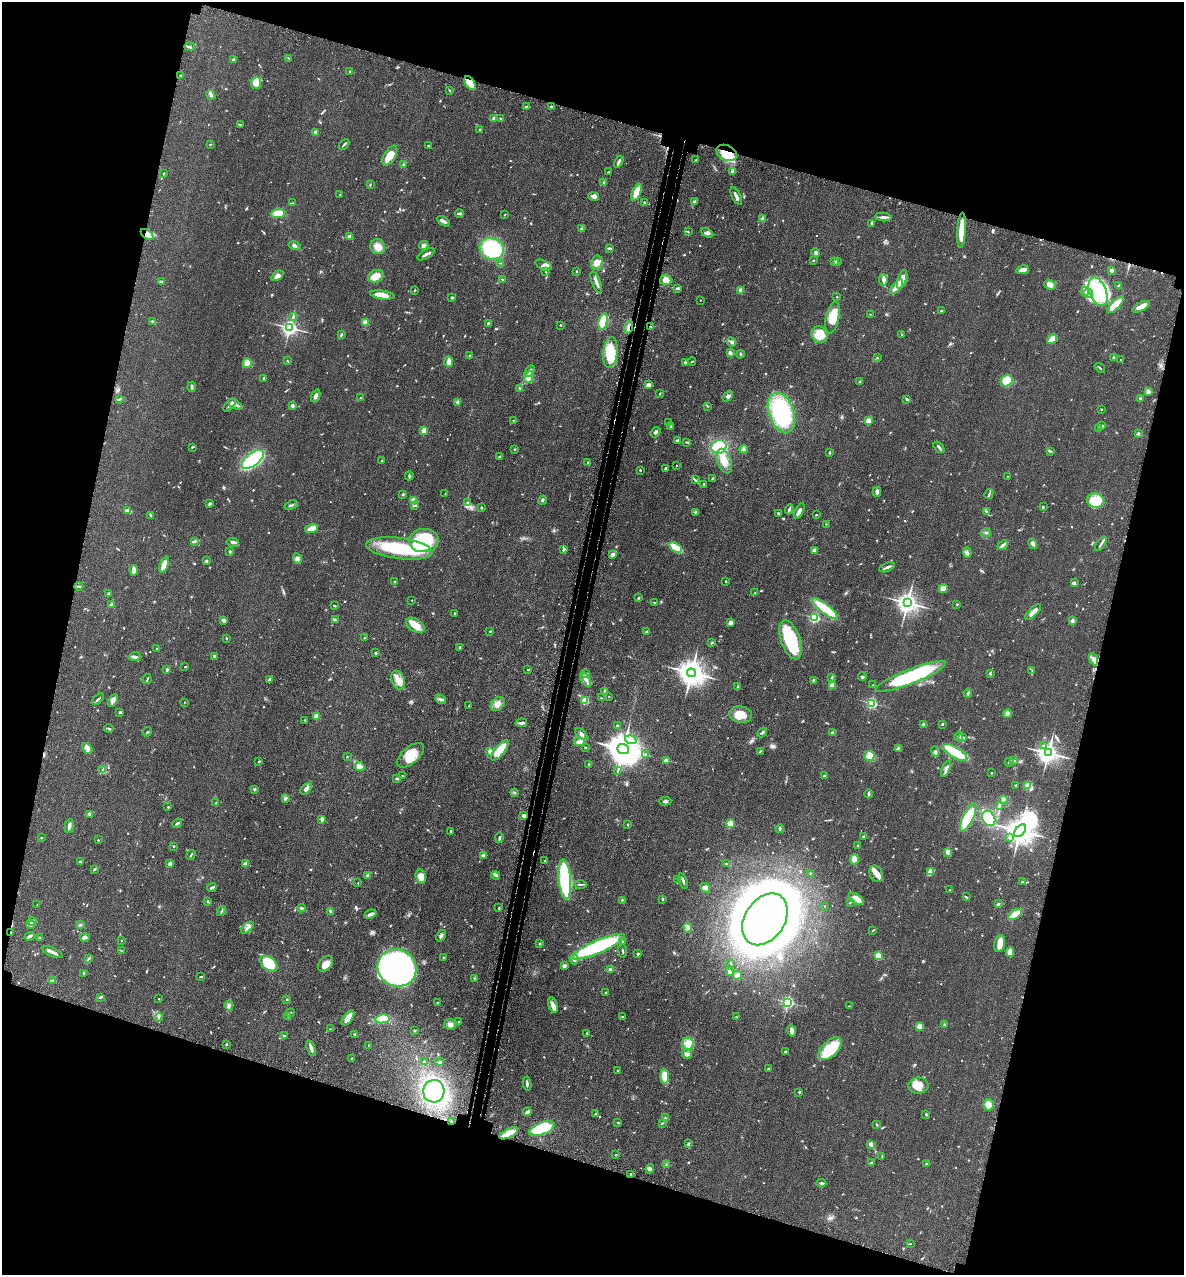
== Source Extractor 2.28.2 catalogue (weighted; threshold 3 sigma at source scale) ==
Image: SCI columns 320-5047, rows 71-5159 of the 5248 x 5228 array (HDU 1 of 3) = the unmasked area's bounding box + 8 px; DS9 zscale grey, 4 x 4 block average (1 PNG px = mean of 4 x 4 image px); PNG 1186 x 1277 px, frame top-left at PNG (2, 2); each listed source drawn as its Kron ellipse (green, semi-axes under 4 px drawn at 4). Shown black and unused: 33% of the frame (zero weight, under 3 of 4 exposures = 6% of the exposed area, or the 3 px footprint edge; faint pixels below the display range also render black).
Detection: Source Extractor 2.28.2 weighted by HDU 2 'WHT'. Background 0.0402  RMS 0.0049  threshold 0.0219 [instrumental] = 3 sigma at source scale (4.5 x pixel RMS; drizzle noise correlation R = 1.50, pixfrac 1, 0.05/0.05 arcsec/px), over >= 5 px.
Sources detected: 916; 10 too faint to see at this stretch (4 x 4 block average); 11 inside a brighter object's white glare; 4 cosmic-ray / hot-pixel residue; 1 long thin detection or spike segment (spike, bleed or trail) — neither listed nor drawn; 13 coinciding with a brighter row at this scale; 48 inside a brighter listed object's ellipse — not listed separately; of the other 829, all 500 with FLUX_AUTO >= 1.81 (the completeness limit of this list) listed and drawn (329 fainter detections not listed), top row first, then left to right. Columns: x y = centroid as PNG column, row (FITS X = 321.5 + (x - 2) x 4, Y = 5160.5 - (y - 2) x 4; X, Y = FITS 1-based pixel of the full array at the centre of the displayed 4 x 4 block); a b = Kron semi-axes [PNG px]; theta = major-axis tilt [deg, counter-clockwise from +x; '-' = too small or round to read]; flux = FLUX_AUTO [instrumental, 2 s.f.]
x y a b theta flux
189 47 5 2 - 5
288 58 2 2 - 2
233 59 2 2 - 3.4
350 71 2 2 - 2.7
180 75 2 2 - 5.7
256 83 6 5 - 36
470 83 7 4 -58 38
450 90 4 2 - 2
211 95 5 3 - 7.6
526 107 3 2 - 5
551 107 2 2 - 10
494 118 2 2 - 25
500 118 3 2 - 2.2
240 124 4 2 - 2.5
480 130 2 2 - 2
315 132 2 2 - 29
210 144 2 2 - 1.9
344 144 6 2 45 4.7
428 146 3 2 - 2
727 153 11 7 -25 80
390 156 11 5 58 49
696 160 2 2 - 1.9
619 162 6 2 61 9.5
404 164 2 2 - 2
733 171 2 2 - 42
608 172 2 2 - 2
164 173 2 2 - 5.5
604 183 3 2 - 3.6
370 185 3 2 - 2.4
636 192 9 4 68 54
340 195 3 2 - 2.7
594 196 5 3 - 12
736 196 9 2 -63 13
694 201 3 2 - 2.7
644 202 3 2 - 2.5
292 203 3 2 - 2.2
278 213 7 4 5 30
459 213 4 2 - 8.8
505 215 2 2 - 2.5
883 217 8 3 -4 8.6
763 219 2 2 - 48
443 221 7 3 -30 8.3
871 223 3 2 - 4.9
581 229 4 2 - 3.9
961 230 18 3 86 69
688 232 2 2 - 1.9
707 233 6 4 -26 8.5
147 234 7 4 -36 17
350 237 3 3 - 10
424 245 5 3 - 8.7
294 246 6 3 -15 6.3
378 247 8 7 - 22
609 248 4 2 - 4.5
492 249 12 10 -17 300
816 252 5 3 - 5.4
426 254 10 2 30 9.3
814 260 2 2 - 7.7
834 262 3 2 - 2.6
837 262 4 2 - 3.2
501 263 3 2 - 2.2
597 263 7 5 77 20
544 265 9 4 -23 18
1023 270 6 3 13 22
1112 270 3 3 - 7.3
577 271 2 2 - 3.1
545 272 2 2 - 2.4
277 276 7 4 35 13
376 276 8 6 23 29
502 279 3 2 - 2.1
902 279 10 4 73 34
666 280 6 5 - 16
883 280 6 4 -82 9.8
161 282 2 2 - 6.1
596 282 11 2 -69 12
1050 285 6 4 -36 13
1119 286 2 2 - 22
896 287 9 4 50 24
678 288 2 2 - 9.7
415 290 2 2 - 2.6
741 290 2 2 - 65
1085 291 4 3 - 8.6
1098 292 15 8 -69 160
1088 293 4 2 - 7.7
382 295 12 3 -8 30
452 297 3 2 - 2.2
837 297 2 2 - 2.1
700 300 2 2 - 1.9
1115 305 11 4 45 69
1141 307 10 3 27 18
942 311 3 2 - 3.2
870 314 2 2 - 2.7
294 316 3 2 - 3.1
832 318 16 6 78 61
152 321 3 2 - 2.8
603 321 8 3 78 130
365 322 4 3 - 17
488 323 3 2 - 3
561 325 2 2 - 2.2
629 327 7 2 76 6.6
651 327 2 2 - 5.6
290 328 2 2 - 1200
341 335 3 2 - 3.1
820 335 8 7 - 54
902 335 2 2 - 3.2
1052 339 5 3 - 40
731 342 5 3 - 6.9
610 352 15 7 83 88
730 353 3 2 - 7.8
741 354 4 2 - 2.2
470 355 2 2 - 2
1114 357 3 2 - 5.4
877 358 2 2 - 1.8
1121 360 2 2 - 1.8
288 361 3 2 - 2.4
692 361 4 2 - 2.6
449 362 5 3 - 16
686 362 3 2 - 13
247 363 5 4 - 31
1100 368 6 2 -38 2.6
530 371 6 3 58 9.7
529 377 6 3 66 29
263 378 2 2 - 8.9
860 381 2 2 - 2.8
1007 381 6 5 - 75
649 385 3 3 - 14
192 387 5 2 - 7
519 389 3 2 - 5
1148 392 4 3 - 8.6
660 393 3 2 - 1.8
316 396 6 3 68 11
728 396 6 3 50 8.7
360 398 2 2 - 2.3
1140 398 2 2 - 19
119 399 3 2 - 4
907 400 3 2 - 3.2
458 402 2 2 - 12
235 404 8 3 -27 11
230 405 8 2 49 5.2
292 406 2 2 - 35
708 406 2 2 - 1.9
1101 409 2 2 - 5.2
781 413 20 12 -69 350
513 420 2 2 - 2
868 421 2 2 - 79
668 423 3 2 - 4.2
671 426 3 2 - 6.5
1102 426 3 2 - 5.9
1099 429 3 2 - 3
424 431 2 2 - 87
656 432 6 3 52 5.1
1138 433 2 2 - 26
677 441 4 3 - 4.2
687 442 3 2 - 2
192 447 4 2 - 2.5
719 447 7 6 - 130
939 447 7 2 -51 7.7
515 449 3 2 - 1.8
744 449 4 4 - 5.6
1050 451 4 2 - 3.6
829 452 2 2 - 3.6
500 456 3 2 - 3.5
253 459 13 6 39 470
382 461 2 2 - 7.3
724 461 13 6 -71 34
587 463 3 2 - 2.5
677 465 2 2 - 5
665 468 2 2 - 4.8
640 470 3 2 - 2.6
409 476 4 2 - 3.5
1007 476 2 2 - 2.6
712 479 2 2 - 5
695 480 4 2 - 3.9
704 484 3 2 - 2.4
877 492 5 3 - 8.4
403 494 2 2 - 12
445 494 2 2 - 1.9
989 494 5 2 - 4.4
414 500 2 2 - 98
542 500 5 2 - 5.2
1096 500 9 7 -12 98
467 502 2 2 - 7.5
209 504 3 2 - 6.8
291 505 7 2 18 4.1
414 505 4 2 - 4.1
481 507 3 2 - 2.1
1043 507 3 2 - 3.6
789 509 5 2 - 5.5
127 511 4 2 - 21
799 511 8 3 64 13
986 511 4 2 - 3.3
696 512 3 2 - 3.3
778 513 4 2 - 2.7
151 515 3 2 - 6.5
816 515 3 2 - 2.1
826 524 2 2 - 2.2
311 529 7 3 18 27
986 533 5 2 - 3.3
195 541 2 2 - 2.4
424 541 14 11 4 240
233 542 6 3 -9 7.6
1032 544 5 3 - 9
1101 544 8 2 55 7.4
1003 545 5 2 - 11
675 547 7 3 -36 66
399 548 33 10 -7 210
564 549 4 2 - 3.3
230 551 3 2 - 2.9
815 551 4 3 - 15
967 552 5 3 - 7.3
612 555 3 3 - 9.1
297 558 5 2 - 5.8
206 561 3 2 - 2.7
164 564 8 3 70 30
887 567 8 2 21 7.3
134 570 5 2 - 32
726 581 2 2 - 1.8
394 582 3 2 - 1.8
1074 583 4 3 - 5.1
79 586 4 2 - 4.4
943 588 4 3 - 26
755 593 2 2 - 2.3
109 594 2 2 - 5.1
638 598 3 2 - 3.8
412 600 2 2 - 3
654 603 3 2 - 2.5
907 603 3 3 - 2300
111 604 4 2 - 4.7
957 604 2 2 - 2.2
335 606 3 2 - 3
825 609 15 5 -38 160
1033 612 10 3 44 23
454 613 3 2 - 3.1
814 618 2 2 - 360
224 620 4 2 - 12
335 620 4 2 - 3.4
1072 621 2 2 - 12
730 623 4 3 - 7.6
415 625 10 6 -33 38
490 631 2 2 - 6.1
647 632 2 2 - 4.3
364 638 2 2 - 2.5
226 639 3 2 - 2
791 640 20 9 -70 140
712 643 2 2 - 3
460 647 3 3 - 3.9
157 649 2 2 - 3.6
375 652 3 2 - 2.7
214 656 3 3 - 3
135 657 6 3 12 6.6
1094 659 6 4 -66 14
185 667 2 2 - 1.8
167 670 3 2 - 6.7
528 670 2 2 - 2.2
1032 671 2 2 - 1.9
586 673 2 2 - 3
691 673 4 4 - 4400
990 673 3 2 - 4
911 676 37 7 21 300
831 677 3 2 - 2.1
862 677 4 3 - 3.6
147 679 5 2 - 3.5
270 679 3 2 - 6
586 679 8 3 -59 9.8
398 680 10 6 -67 25
814 680 3 3 - 7.1
832 685 2 2 - 91
873 685 3 2 - 2.7
738 686 2 2 - 1.9
605 692 4 3 - 5.6
968 693 4 2 - 4.8
609 697 2 2 - 2.8
601 698 2 2 - 2.5
98 699 7 2 44 5.9
441 699 5 2 - 6.2
113 700 7 4 63 9.5
585 701 2 2 - 170
184 702 2 2 - 2.1
872 703 2 2 - 420
498 704 8 6 47 18
469 706 2 2 - 2.2
120 712 3 2 - 4
1007 714 4 3 - 11
741 715 11 8 -9 44
316 716 2 2 - 64
305 720 2 2 - 2.7
521 723 6 3 10 6.5
942 724 2 2 - 3.3
924 725 4 3 - 8.8
617 726 2 2 - 3.7
109 728 4 2 - 3.6
147 732 5 2 - 2.5
762 733 5 2 - 4.2
833 733 4 3 - 5.2
581 734 7 3 -41 9.1
959 736 5 4 - 6.6
963 738 4 2 - 3.4
631 740 6 4 -16 13
579 742 5 3 - 18
1043 746 2 2 - 2.6
87 748 6 3 -51 8.9
585 748 2 2 - 1.9
898 748 3 2 - 7.9
623 749 6 5 - 9100
500 750 13 4 50 83
490 751 2 2 - 37
935 751 5 4 - 7.4
760 752 4 2 - 2.4
955 753 14 5 -32 210
1048 753 3 3 - 2200
411 755 16 8 41 55
645 755 2 2 - 2.1
347 756 2 2 - 2.5
870 756 5 5 - 53
1013 760 4 3 - 4
259 761 2 2 - 3.7
666 761 3 3 - 11
1009 762 4 2 - 3.5
589 765 3 2 - 2.9
359 766 5 4 - 25
946 768 8 3 66 11
103 769 3 2 - 2.7
618 771 4 2 - 2.2
991 773 2 2 - 2.7
402 776 3 2 - 2.3
824 776 2 2 - 6.5
397 779 2 2 - 2.1
1016 785 2 2 - 8.7
1027 785 2 2 - 120
254 789 2 2 - 17
306 789 7 4 44 10
514 792 3 2 - 2.4
869 794 4 2 - 5.6
286 798 3 2 - 3.7
1003 799 4 3 - 5.6
665 801 6 2 4 6.7
216 803 3 2 - 3
999 805 3 2 - 3.3
168 807 2 2 - 1.9
89 814 2 2 - 33
524 815 4 3 - 6.1
968 818 15 5 64 90
989 818 8 6 -59 64
322 820 4 3 - 5.3
177 823 5 2 - 5.3
730 824 2 2 - 170
628 825 2 2 - 2.7
69 826 7 2 78 10
780 828 4 2 - 4.2
451 831 3 2 - 3.9
1020 831 7 4 49 4700
864 837 3 2 - 6
1009 837 2 2 - 4.3
41 838 2 2 - 2.4
499 838 5 2 - 4.3
98 840 2 2 - 5.1
173 846 2 2 - 2.5
857 846 2 2 - 2.4
948 852 4 3 - 8.9
191 855 5 2 - 2.6
484 856 4 3 - 9.4
854 859 5 4 - 21
544 861 2 2 - 1.8
80 862 2 2 - 6.4
170 863 3 3 - 12
245 864 2 2 - 61
727 864 4 2 - 3
94 869 3 2 - 2.8
930 872 4 2 - 57
810 873 2 2 - 4.1
876 874 8 6 -65 20
496 875 4 3 - 5.2
367 876 2 2 - 28
421 877 7 5 -74 27
565 879 20 6 -85 240
678 880 4 2 - 2.7
683 881 8 2 -70 7.5
1023 881 3 2 - 4.1
358 883 2 2 - 3.7
580 884 6 2 0 4.2
212 888 5 3 - 4.9
705 888 5 4 - 12
950 890 2 2 - 1.8
966 897 4 2 - 4.2
663 899 3 2 - 2.4
856 899 8 4 -34 34
622 900 2 2 - 2
208 901 4 2 - 4.4
850 903 2 2 - 2.1
998 904 3 2 - 2.4
37 905 2 2 - 1.9
824 906 2 2 - 2.7
301 908 4 2 - 4.4
499 908 2 2 - 5.2
222 911 5 2 - 3.4
330 911 3 2 - 5.8
370 914 6 2 23 11
1015 914 8 3 34 36
765 919 28 20 57 10000
32 921 4 4 - 6.8
31 925 4 3 - 5.9
80 925 3 2 - 2.7
688 927 5 4 - 7.8
247 928 7 3 42 11
873 930 2 2 - 2.2
11 933 3 2 - 2.6
30 936 5 3 - 6.2
441 936 6 3 54 8.4
85 937 5 3 - 7.3
40 938 2 2 - 2.7
121 941 2 2 - 3.7
622 942 2 2 - 2.1
540 944 2 2 - 2.4
1000 944 8 5 75 22
598 947 28 6 23 340
121 951 3 2 - 1.9
623 951 6 2 -82 2.9
53 952 11 2 -24 12
1010 952 5 4 - 25
638 954 3 2 - 2
878 956 2 2 - 140
443 958 3 2 - 2.6
88 959 2 2 - 1.9
574 959 5 3 - 7.8
731 963 3 2 - 2
269 964 10 6 -37 110
325 964 9 6 46 25
564 966 4 3 - 6.7
397 968 20 18 -32 630
610 969 3 2 - 4.7
729 972 2 2 - 33
83 973 4 2 - 3.3
737 975 5 2 - 14
201 977 3 2 - 2.2
475 978 3 2 - 2.7
52 980 2 2 - 2.2
606 992 2 2 - 1.9
100 997 3 2 - 5.6
159 999 2 2 - 1.8
287 999 3 2 - 1.9
788 1002 2 2 - 540
437 1003 3 2 - 2.3
229 1005 5 3 - 7.3
553 1005 8 4 -74 13
849 1006 2 2 - 3.2
290 1013 5 2 - 3.1
288 1016 3 2 - 3.6
159 1017 4 2 - 3.7
622 1017 3 2 - 2.1
736 1017 2 2 - 8.3
348 1018 9 3 53 43
383 1019 7 4 10 78
459 1022 2 2 - 2
450 1024 6 5 - 12
945 1024 2 2 - 2.8
919 1026 2 2 - 94
330 1029 2 2 - 1.9
792 1030 6 2 -77 20
414 1031 2 2 - 2.1
587 1033 3 2 - 2.3
355 1034 4 2 - 3
284 1036 3 2 - 2.6
226 1044 3 2 - 2.9
688 1044 6 5 - 18
368 1045 2 2 - 2.3
311 1048 8 3 -71 11
830 1049 14 7 45 110
785 1052 2 2 - 5
687 1054 5 3 - 14
352 1058 2 2 - 13
424 1061 3 2 - 3
440 1062 4 2 - 3.6
768 1069 3 2 - 2.2
618 1070 2 2 - 4.7
665 1076 7 3 -85 45
527 1084 7 2 -83 7.6
918 1086 10 8 3 33
434 1091 11 10 - 410
799 1092 3 2 - 2.4
988 1105 6 5 - 25
527 1112 4 2 - 12
595 1113 2 2 - 2.4
926 1114 2 2 - 3.3
665 1118 3 2 - 2.4
452 1121 3 2 - 3.7
617 1122 3 2 - 2
662 1123 3 2 - 2.2
877 1125 3 2 - 3.2
542 1129 13 6 21 230
509 1133 10 3 27 49
688 1144 4 2 - 3.4
871 1144 3 2 - 21
616 1155 2 2 - 2.2
882 1156 4 2 - 2.6
871 1162 3 2 - 3.1
926 1164 4 2 - 3.5
666 1165 3 2 - 1.8
650 1169 5 3 - 5.8
631 1174 4 2 - 3.7
821 1183 5 2 - 6.4
910 1244 2 2 - 1.9
Overlapping masked pixels (flux is a lower limit): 7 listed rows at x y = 470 83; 727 153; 147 234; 629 327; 651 327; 11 933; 452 1121
Diffuse or blended objects may show on this block-average render without a row.